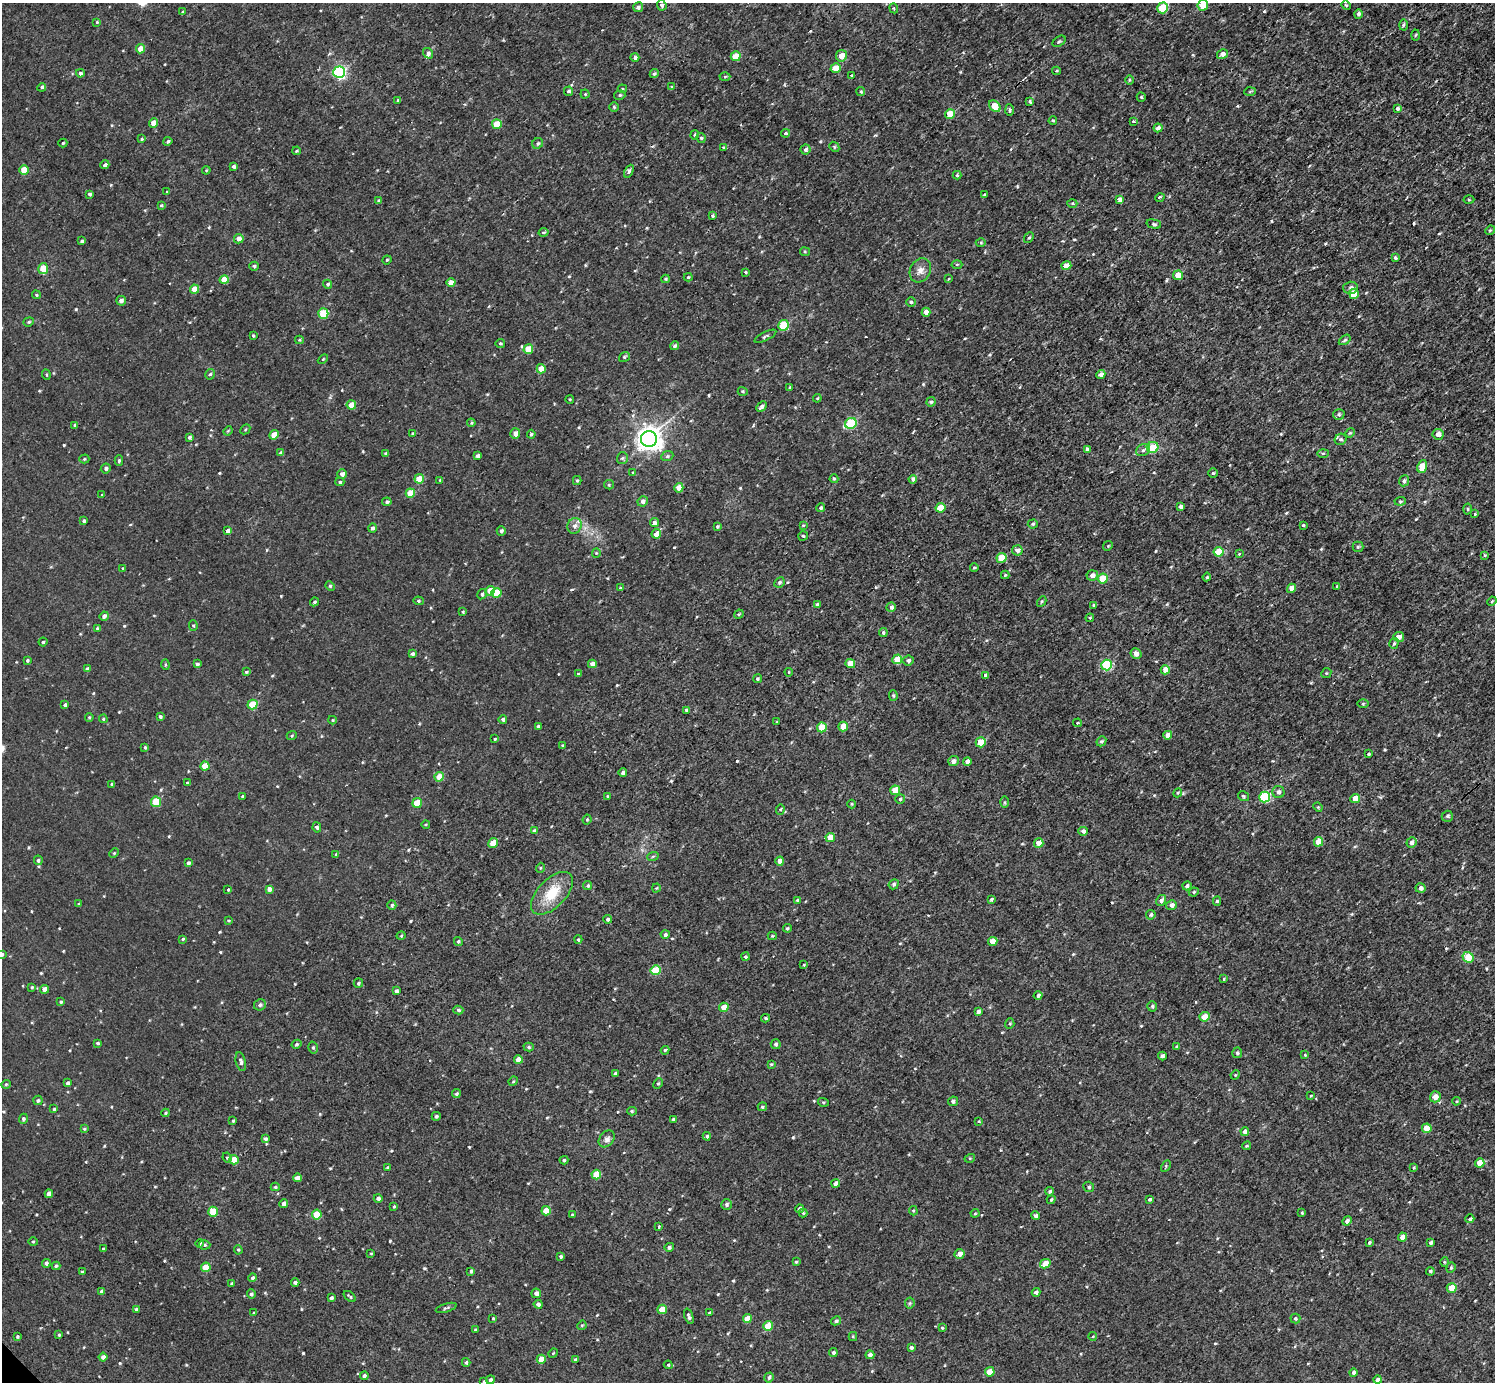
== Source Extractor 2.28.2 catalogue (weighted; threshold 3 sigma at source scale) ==
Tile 10 of 4 x 4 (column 2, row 3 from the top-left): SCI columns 1499-2991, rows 1540-2919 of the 5983 x 5981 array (HDU 1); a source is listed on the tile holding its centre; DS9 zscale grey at full resolution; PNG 1497 x 1384 px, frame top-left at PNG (2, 3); each listed source drawn as its Kron ellipse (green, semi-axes under 4 px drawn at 4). Shown black and unused: <1% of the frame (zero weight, under 3 of 4 exposures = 1% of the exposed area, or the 3 px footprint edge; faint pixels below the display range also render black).
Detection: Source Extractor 2.28.2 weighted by HDU 2 'WHT'; one run over the whole footprint, this tile lists its part. Background 0.0675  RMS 0.062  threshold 0.281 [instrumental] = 3 sigma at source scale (4.5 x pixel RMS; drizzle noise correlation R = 1.50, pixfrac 1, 0.05/0.05 arcsec/px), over >= 5 px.
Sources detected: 610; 2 inside a brighter listed object's ellipse — not listed separately; of the other 608, all 500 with FLUX_AUTO >= 6.23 (the completeness limit of this list) listed and drawn (108 fainter detections not listed), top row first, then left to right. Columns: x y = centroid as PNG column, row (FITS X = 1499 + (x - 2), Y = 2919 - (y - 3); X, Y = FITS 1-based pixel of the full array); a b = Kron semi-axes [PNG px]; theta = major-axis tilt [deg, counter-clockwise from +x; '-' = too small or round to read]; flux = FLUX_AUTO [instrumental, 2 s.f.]
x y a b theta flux
662 5 5 4 - 16
1203 5 5 5 - 130
1346 5 5 4 - 7.3
638 7 5 4 - 18
894 8 5 4 - 7.8
1163 8 5 5 - 320
183 12 4 3 - 7.8
1358 14 4 4 - 18
97 22 4 4 - 6.6
1403 25 5 3 - 10
1415 35 5 3 - 7.1
1059 41 7 5 38 9.9
140 49 5 4 - 61
428 53 5 5 - 15
1222 54 6 4 32 27
736 56 5 5 - 140
841 56 5 5 - 70
635 57 4 4 - 17
836 68 5 5 - 130
1056 71 4 4 - 7.2
339 72 6 6 - 1000
80 73 4 4 - 14
654 74 4 4 - 13
852 75 3 3 - 7.4
725 77 5 3 - 7.1
1129 80 5 3 - 6.2
42 87 4 4 - 13
671 87 4 4 - 8.9
622 89 4 4 - 7.8
568 91 4 4 - 14
861 92 4 4 - 11
1250 92 5 3 - 7.5
585 94 4 4 - 8.1
620 95 6 4 15 9.9
1141 97 4 4 - 8.7
398 100 3 3 - 8.7
1030 101 3 3 - 12
995 106 7 5 -44 140
614 107 5 5 - 9.2
1397 109 4 4 - 20
1009 110 6 4 -89 11
950 114 5 5 - 140
1053 121 4 3 - 7.7
1133 121 3 3 - 8
153 123 4 4 - 76
497 124 5 5 - 120
1158 128 4 4 - 31
786 133 4 3 - 11
695 135 5 4 - 12
701 138 5 4 - 12
142 139 4 3 - 9.8
168 141 4 4 - 11
63 143 4 4 - 8
538 143 6 5 - 12
834 147 5 4 - 9
724 148 3 3 - 11
805 150 5 5 - 17
297 151 4 3 - 7.6
105 165 4 4 - 17
233 166 3 3 - 15
24 170 4 4 - 140
206 170 4 3 - 6.2
629 171 7 4 64 15
957 175 4 4 - 8.6
167 192 4 3 - 6.2
90 194 4 3 - 12
985 194 3 2 - 7.4
1160 197 5 3 - 8.4
1120 199 4 4 - 27
1469 200 5 3 - 6.6
379 201 4 3 - 11
1072 203 5 3 - 6.7
161 205 4 3 - 7.3
712 216 3 3 - 9.2
1154 224 7 4 -16 11
1490 230 5 4 - 7.1
544 232 5 4 - 9.4
1029 238 6 4 46 9.8
239 239 5 4 - 41
82 241 4 3 - 14
981 242 5 3 - 6.7
805 252 5 4 - 7.7
1395 258 3 3 - 14
387 260 4 4 - 6.4
957 264 5 3 - 7.7
254 266 5 4 - 12
1066 266 5 4 - 67
43 269 5 5 - 140
920 270 12 10 61 45
745 272 4 3 - 7.6
1178 275 5 5 - 110
688 277 4 4 - 7.5
666 279 4 4 - 6.9
949 279 3 3 - 8.1
224 280 4 4 - 120
451 283 4 4 - 55
328 284 4 4 - 14
1351 288 7 6 - 20
195 289 4 4 - 100
1354 294 5 5 - 140
36 295 4 4 - 8.1
121 301 5 5 - 23
911 302 4 4 - 9.1
926 312 4 4 - 41
323 313 5 5 - 280
29 322 5 4 - 9.5
784 325 5 5 - 340
253 335 3 3 - 8.6
765 336 12 4 27 12
299 340 4 4 - 7.2
1345 340 6 4 36 9.9
500 343 5 4 - 10
675 346 4 4 - 15
528 349 5 5 - 150
624 357 6 4 36 8.1
323 359 6 3 44 6.7
541 369 4 4 - 97
46 374 5 3 - 6.6
210 374 5 5 - 11
1101 375 4 4 - 37
790 387 3 3 - 6.4
743 391 5 4 - 8.8
817 398 4 3 - 6.2
570 399 4 3 - 6.5
931 402 5 4 - 9.5
351 405 4 4 - 100
761 406 6 4 46 22
1339 414 6 5 - 11
471 423 4 4 - 6.7
851 423 6 5 - 410
75 425 3 3 - 14
245 429 5 3 - 6.3
228 431 4 4 - 6.9
1350 433 5 4 - 6.9
413 434 4 4 - 11
515 434 5 5 - 37
531 434 4 4 - 11
1438 434 5 5 - 28
274 435 5 4 - 99
189 437 4 3 - 12
649 439 8 8 - 6200
1341 439 6 5 - 14
1153 447 6 5 - 150
1087 449 4 4 - 21
1143 450 7 6 - 18
281 453 4 4 - 16
386 453 3 3 - 7.3
1323 453 6 4 2 8.1
478 456 4 4 - 21
667 456 6 5 - 12
622 458 6 5 - 11
84 459 5 4 - 8.2
119 461 5 3 - 11
1422 466 6 4 68 130
106 468 5 5 - 15
633 473 4 3 - 10
1213 473 5 4 - 9.2
342 474 5 4 - 25
419 479 5 4 - 110
834 479 4 4 - 7.3
913 479 4 4 - 21
440 480 4 3 - 8.2
577 481 4 4 - 9.9
1404 481 5 4 - 15
340 482 4 3 - 11
609 485 5 4 - 7.8
679 488 5 4 - 72
410 493 5 4 - 140
102 495 4 3 - 6.7
643 501 5 5 - 22
1400 501 6 4 6 9
387 502 5 4 - 12
1180 506 4 3 - 18
821 508 4 4 - 13
941 508 5 4 - 120
1468 509 5 3 - 6.3
1475 514 3 3 - 7.3
84 521 4 4 - 11
655 523 5 4 - 19
1033 524 5 4 - 10
803 525 4 3 - 7
1303 525 4 4 - 8.5
574 526 8 7 - 28
717 526 4 3 - 9.8
372 528 4 4 - 17
228 531 4 4 - 30
501 531 5 4 - 17
656 534 5 4 - 120
803 536 5 4 - 8.9
1108 546 5 4 - 8.1
1358 547 5 5 - 9.2
1017 550 5 5 - 32
1219 552 5 5 - 130
596 553 4 4 - 6.3
1239 554 3 3 - 19
1485 555 4 3 - 8.6
1001 558 5 5 - 200
123 568 4 3 - 6.3
974 568 4 3 - 8.4
1005 575 4 4 - 7.4
1092 575 5 5 - 36
1207 577 4 3 - 10
1103 579 5 5 - 200
779 582 5 4 - 13
330 586 5 4 - 7.9
1337 586 3 3 - 10
620 588 4 3 - 6.8
1291 588 5 4 - 56
490 591 5 4 - 110
496 593 5 5 - 150
482 594 5 4 - 14
418 601 5 4 - 10
1042 601 5 3 - 7.6
1492 601 5 3 - 6.3
314 602 4 3 - 11
817 604 4 4 - 14
1094 605 4 4 - 7.5
891 607 5 4 - 18
463 612 4 3 - 7.4
739 614 5 4 - 6.3
104 616 4 4 - 29
1090 618 4 4 - 7.4
193 625 5 4 - 8.3
97 628 4 3 - 8.6
883 633 4 4 - 13
1399 637 5 5 - 39
43 642 4 4 - 7.4
1394 643 5 4 - 10
413 654 4 3 - 19
1136 654 5 5 - 30
897 659 5 4 - 110
27 660 4 3 - 9.4
908 661 5 5 - 17
197 664 4 3 - 15
592 664 4 4 - 38
850 664 5 4 - 100
165 665 5 4 - 7.8
1107 665 5 5 - 490
87 669 4 4 - 18
1165 670 4 4 - 52
246 672 4 4 - 8.2
789 672 4 4 - 7.1
1326 673 5 4 - 8.9
578 674 4 3 - 12
986 675 4 4 - 23
757 679 4 4 - 10
893 695 5 4 - 8.4
253 704 5 4 - 190
1363 704 6 4 1 6.5
65 705 4 4 - 18
687 710 4 3 - 16
160 716 4 4 - 13
89 717 4 3 - 8.3
103 719 4 4 - 7.3
503 719 4 4 - 12
333 720 4 4 - 7.1
777 722 4 4 - 7.4
1077 723 4 3 - 8.4
843 726 5 4 - 110
538 727 4 4 - 21
822 727 5 5 - 160
292 735 5 3 - 6.2
1168 735 4 4 - 46
495 739 4 3 - 7.1
1101 741 5 4 - 11
981 742 5 5 - 150
563 746 3 3 - 7.8
145 747 4 3 - 8.5
1368 754 3 3 - 12
953 761 5 5 - 30
967 761 4 4 - 36
205 766 4 4 - 96
623 772 4 3 - 18
439 777 4 4 - 130
187 783 4 3 - 6.3
112 784 4 3 - 14
895 790 5 4 - 140
1278 792 6 6 - 24
1178 793 4 4 - 6.7
242 796 3 3 - 7.3
607 796 4 3 - 7.3
1243 796 6 4 -33 8.9
1265 797 5 5 - 570
1355 798 5 4 - 99
900 799 5 4 - 13
156 802 5 5 - 170
1004 802 6 4 90 8.5
417 803 5 4 - 170
852 804 4 4 - 7
1318 807 5 4 - 6.7
780 809 5 4 - 7.9
1447 816 6 5 - 13
587 819 5 3 - 8.3
426 824 4 3 - 7.6
317 827 5 4 - 11
534 830 4 3 - 7
1083 831 4 4 - 20
830 837 4 4 - 77
1318 842 5 4 - 140
1411 842 5 5 - 27
493 843 5 4 - 96
1039 843 5 4 - 72
114 853 5 3 - 6.4
336 854 4 4 - 8.3
653 856 6 3 19 8.2
38 860 4 4 - 12
780 861 4 4 - 55
188 863 4 4 - 17
540 868 5 3 - 6.5
894 884 5 4 - 12
588 886 4 4 - 12
1187 886 4 4 - 18
656 888 4 4 - 6.6
1420 888 5 5 - 29
269 889 4 4 - 29
228 890 4 4 - 8
1194 892 5 4 - 8.8
552 893 26 14 46 180
991 899 3 3 - 12
797 900 3 3 - 9.1
1161 900 5 4 - 25
1217 901 5 4 - 11
79 904 4 3 - 7.2
392 905 4 4 - 12
1171 905 5 5 - 28
1151 915 5 4 - 13
608 919 4 4 - 15
228 921 4 4 - 8
787 928 4 3 - 7.4
665 934 4 4 - 15
401 936 5 3 - 6.2
772 936 4 4 - 8.6
183 939 4 3 - 9.5
578 940 4 3 - 8.2
458 941 4 4 - 11
993 941 5 4 - 70
2 954 4 3 - 9
745 957 4 4 - 11
1468 957 5 5 - 180
804 965 3 3 - 6.6
656 970 5 5 - 220
1224 979 3 3 - 6.4
358 983 5 4 - 11
32 987 4 3 - 7.8
44 989 4 4 - 33
396 991 4 3 - 20
1038 995 4 4 - 16
61 1002 4 3 - 9.1
260 1005 6 5 - 16
1152 1006 5 4 - 12
724 1007 5 4 - 89
458 1010 5 4 - 11
978 1012 4 3 - 27
1205 1017 5 4 - 120
766 1018 4 3 - 10
1010 1024 5 4 - 9.6
98 1043 3 3 - 10
297 1044 5 4 - 11
776 1044 5 4 - 16
313 1047 6 5 - 11
529 1047 5 4 - 10
1176 1047 4 4 - 10
665 1050 4 4 - 9.5
1237 1053 5 5 - 12
1305 1055 4 4 - 8.2
1162 1056 4 4 - 19
518 1059 4 4 - 57
241 1062 9 5 -77 17
771 1064 4 4 - 8.2
615 1073 4 3 - 8
1235 1075 5 4 - 6.5
513 1081 5 4 - 7.7
68 1083 4 3 - 17
6 1084 5 4 - 8.2
658 1084 5 4 - 9.6
456 1094 4 4 - 12
1311 1096 3 2 - 6.9
1435 1097 5 5 - 66
38 1100 5 4 - 12
953 1101 5 4 - 18
1456 1101 4 3 - 8.1
823 1102 5 3 - 6.3
762 1107 4 4 - 9.2
54 1109 3 3 - 7.7
632 1111 5 4 - 7.9
165 1113 4 4 - 6.8
436 1116 4 4 - 12
23 1119 5 4 - 12
673 1119 3 3 - 8.3
233 1121 4 3 - 9.2
979 1121 4 3 - 7.2
1427 1128 5 5 - 140
84 1129 4 3 - 6.4
1245 1131 4 4 - 38
707 1136 4 3 - 13
265 1139 4 4 - 14
607 1139 9 6 50 25
1247 1146 4 3 - 7.4
227 1158 5 4 - 9.3
970 1158 5 3 - 7
234 1160 4 4 - 110
564 1160 4 4 - 11
1480 1163 5 4 - 100
1166 1166 6 4 62 8.8
388 1167 3 3 - 9.6
1414 1168 4 3 - 6.9
596 1174 5 5 - 150
297 1178 4 4 - 51
836 1184 4 4 - 40
275 1187 4 4 - 8.8
1089 1187 5 5 - 11
1050 1191 4 3 - 13
49 1194 4 4 - 38
378 1198 4 4 - 19
1150 1199 4 3 - 14
1051 1200 4 4 - 9.8
284 1203 4 4 - 28
727 1204 5 5 - 14
394 1206 4 3 - 6.9
800 1209 4 4 - 13
546 1211 5 4 - 120
913 1211 5 4 - 7.2
213 1212 5 5 - 150
803 1213 4 4 - 7
975 1213 4 4 - 6.9
1302 1213 3 2 - 7
317 1215 5 5 - 180
572 1215 3 3 - 10
1035 1216 4 4 - 17
1470 1219 4 3 - 15
1347 1221 5 4 - 20
659 1227 4 3 - 6.5
1403 1237 4 4 - 74
33 1242 4 4 - 6.9
1369 1242 4 4 - 11
200 1243 4 4 - 12
1431 1243 3 3 - 15
205 1245 6 4 -14 11
669 1247 5 4 - 15
103 1249 3 3 - 6.4
238 1250 5 4 - 8.2
371 1253 3 3 - 6.6
960 1254 5 5 - 43
561 1256 3 3 - 11
796 1262 4 3 - 9.6
1444 1262 5 3 - 6.3
46 1263 4 4 - 16
1045 1264 5 4 - 110
56 1266 4 4 - 8.8
206 1267 5 4 - 130
1451 1268 5 4 - 8.9
471 1271 4 4 - 14
1430 1271 4 4 - 12
82 1272 4 3 - 9.7
253 1278 4 4 - 14
295 1283 4 4 - 18
232 1284 4 4 - 8.6
1452 1288 5 4 - 140
102 1291 4 3 - 14
1036 1292 4 4 - 18
536 1293 5 5 - 26
251 1294 4 4 - 14
350 1296 7 3 -37 9.1
331 1298 4 3 - 14
910 1303 5 5 - 8.6
538 1304 4 4 - 26
446 1308 11 3 16 11
136 1309 4 4 - 11
662 1309 5 4 - 110
254 1313 4 3 - 7
709 1313 4 4 - 6.7
689 1316 8 4 -71 18
493 1318 4 4 - 7.5
747 1319 4 4 - 87
1295 1319 5 5 - 10
836 1321 5 4 - 13
582 1325 5 4 - 6.7
768 1326 5 4 - 150
942 1328 4 3 - 8.1
475 1330 3 2 - 6.5
59 1335 4 4 - 7.2
853 1336 4 4 - 7.7
1093 1336 4 4 - 6.2
17 1337 4 4 - 8.1
911 1347 4 3 - 13
553 1353 5 4 - 7.1
833 1353 4 4 - 20
870 1355 4 4 - 25
103 1357 4 4 - 25
541 1359 4 4 - 69
575 1360 4 3 - 16
466 1362 4 3 - 11
668 1365 4 4 - 7.5
990 1372 5 4 - 110
1353 1373 4 4 - 19
364 1376 4 4 - 14
769 1377 5 4 - 15
490 1380 4 4 - 13
1378 1380 4 3 - 24
484 1382 3 3 - 8.6
Isophote crosses this tile's border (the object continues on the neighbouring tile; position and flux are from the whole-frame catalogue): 3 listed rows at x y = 1203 5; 2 954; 484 1382